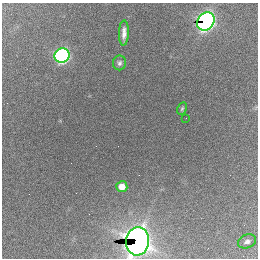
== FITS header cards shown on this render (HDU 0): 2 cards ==
NAXIS1  =                  256 / length of data axis 1
NAXIS2  =                  256 / length of data axis 2

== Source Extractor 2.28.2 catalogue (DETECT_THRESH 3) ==
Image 256 x 256 px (HDU 0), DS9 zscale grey, 1 PNG px = 1 image px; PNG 260 x 260 px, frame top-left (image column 1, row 256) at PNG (2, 3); each listed source drawn as its Kron ellipse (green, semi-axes under 4 px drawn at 4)
Background 2660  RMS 67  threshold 201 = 3 sigma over >= 5 px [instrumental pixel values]
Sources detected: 9; all 9 listed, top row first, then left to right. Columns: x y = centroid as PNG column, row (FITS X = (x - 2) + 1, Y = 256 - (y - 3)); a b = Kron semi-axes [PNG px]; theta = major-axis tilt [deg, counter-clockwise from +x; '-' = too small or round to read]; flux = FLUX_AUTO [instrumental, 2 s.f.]
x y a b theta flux
206 22 10 8 53 2.3e+06
124 33 12 5 87 2.7e+04
62 55 7 7 - 1.5e+06
119 63 7 6 - 1.2e+04
182 109 6 4 63 6.9e+03
186 118 2 2 - 1.3e+04
122 187 5 5 - 5.1e+04
137 241 14 11 83 3.9e+06
247 241 9 6 20 1.8e+04
At the frame edge (FLAGS 8, measured only in part): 1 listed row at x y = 137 241